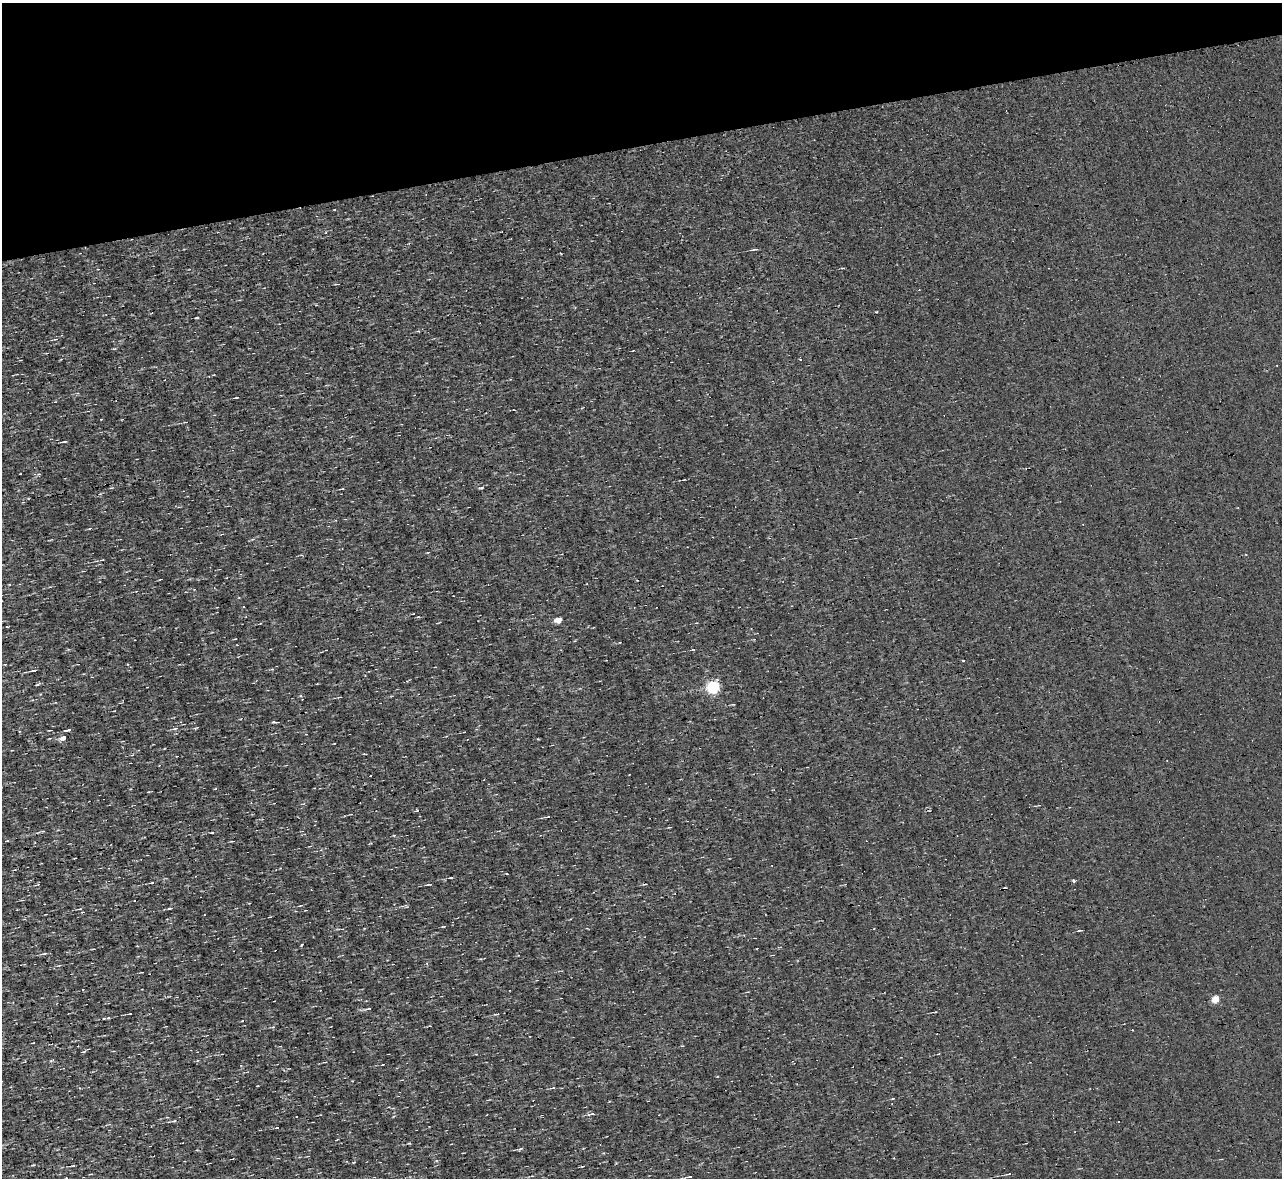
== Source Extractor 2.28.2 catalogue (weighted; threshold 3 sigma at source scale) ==
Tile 3 of 4 x 4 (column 3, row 1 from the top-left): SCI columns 2559-3838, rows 3672-4847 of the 5117 x 5112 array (HDU 1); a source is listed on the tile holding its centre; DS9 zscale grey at full resolution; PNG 1284 x 1180 px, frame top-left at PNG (2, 3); no overlay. Shown black and unused: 12% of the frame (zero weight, under 3 of 4 exposures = <1% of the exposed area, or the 3 px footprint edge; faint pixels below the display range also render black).
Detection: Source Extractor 2.28.2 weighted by HDU 2 'WHT'; one run over the whole footprint, this tile lists its part. Background 0.00314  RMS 0.044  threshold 0.2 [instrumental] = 3 sigma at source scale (4.5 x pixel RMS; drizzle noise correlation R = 1.50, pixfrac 1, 0.05/0.05 arcsec/px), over >= 5 px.
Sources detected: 53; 5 cosmic-ray / hot-pixel residue — not listed; the other 48 listed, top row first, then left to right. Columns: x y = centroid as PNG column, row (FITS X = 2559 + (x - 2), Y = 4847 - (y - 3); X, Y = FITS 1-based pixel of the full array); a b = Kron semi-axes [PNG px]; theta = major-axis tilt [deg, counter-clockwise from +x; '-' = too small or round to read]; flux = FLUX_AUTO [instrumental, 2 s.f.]
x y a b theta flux
755 249 7 3 9 7.9
237 398 4 2 - 3.7
101 419 2 2 - 3.2
64 442 6 2 7 5.4
39 474 6 4 38 5.2
482 487 6 3 19 6.7
342 489 5 2 - 3.8
102 560 4 2 - 3.9
558 620 5 4 - 68
7 627 3 2 - 3.7
693 649 4 3 - 3.8
963 660 3 3 - 6.2
34 670 6 2 8 11
714 686 6 5 - 600
733 704 4 3 - 3.7
275 722 10 2 0 6
197 727 6 2 19 4.4
175 728 8 3 12 7.3
69 730 5 3 - 5.8
19 731 4 3 - 4
63 738 6 5 - 28
416 811 5 3 - 4
548 817 7 2 22 3.9
670 827 5 2 - 3.2
451 878 5 2 - 4.7
1073 881 3 3 - 16
153 882 3 3 - 22
429 884 6 2 2 5.2
170 908 7 3 16 6.1
82 912 4 3 - 3.8
443 926 5 2 - 4
44 954 7 3 10 6.8
1216 999 5 4 - 100
368 1009 9 3 4 7.3
130 1014 4 2 - 3.8
497 1014 5 3 - 4.5
104 1018 4 2 - 2.9
108 1018 4 3 - 4.2
241 1065 3 2 - 3.5
352 1081 3 2 - 2.8
553 1088 7 3 13 4.8
592 1114 5 3 - 8.5
174 1121 6 4 18 6.1
520 1149 7 3 26 6.4
354 1162 4 2 - 3.4
33 1165 5 3 - 3.6
1008 1174 6 3 11 5.8
690 1176 3 3 - 77
Unlisted compact peaks at least as high as the median listed source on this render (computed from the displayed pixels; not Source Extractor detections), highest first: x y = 301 945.